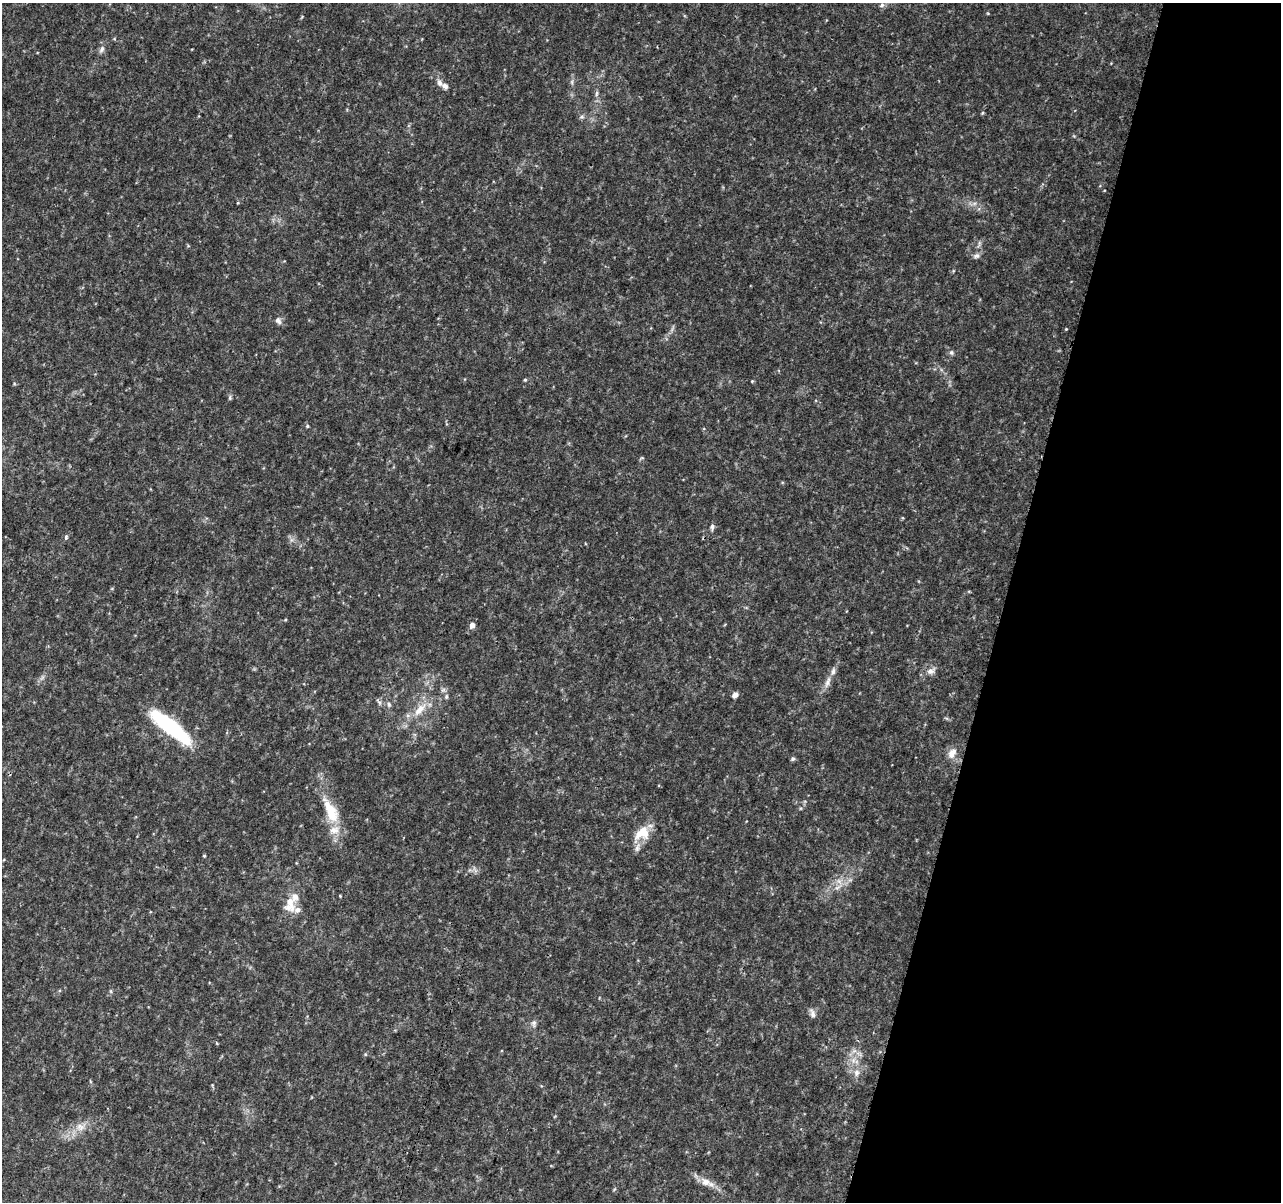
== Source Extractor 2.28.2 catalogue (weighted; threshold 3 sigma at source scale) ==
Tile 8 of 4 x 4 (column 4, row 2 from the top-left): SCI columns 3844-5122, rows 2633-3832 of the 5138 x 5323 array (HDU 1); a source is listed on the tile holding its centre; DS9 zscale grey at full resolution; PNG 1283 x 1204 px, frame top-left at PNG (2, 3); no overlay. Shown black and unused: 22% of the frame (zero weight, under 3 of 4 exposures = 1% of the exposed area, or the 3 px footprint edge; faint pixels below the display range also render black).
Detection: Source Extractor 2.28.2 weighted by HDU 2 'WHT'; one run over the whole footprint, this tile lists its part. Background 0.0536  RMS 0.0045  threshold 0.0204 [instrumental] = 3 sigma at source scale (4.5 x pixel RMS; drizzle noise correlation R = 1.50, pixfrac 1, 0.0396/0.0396 arcsec/px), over >= 5 px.
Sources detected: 45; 6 inside a brighter listed object's ellipse — not listed separately; the other 39 listed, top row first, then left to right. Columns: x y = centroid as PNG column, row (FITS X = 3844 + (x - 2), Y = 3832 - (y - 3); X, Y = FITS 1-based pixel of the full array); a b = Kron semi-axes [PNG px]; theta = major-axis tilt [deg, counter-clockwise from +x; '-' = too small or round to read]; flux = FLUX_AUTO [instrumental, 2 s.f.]
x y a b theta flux
882 5 7 5 19 1.3
102 49 10 6 67 1.6
440 83 11 7 -63 2
597 93 8 3 71 0.78
982 113 6 3 70 0.5
581 117 7 4 0 0.81
976 256 10 6 23 1.3
278 321 11 7 -49 1.6
1066 329 3 3 - 0.34
951 352 6 5 - 0.87
525 380 4 4 - 0.52
752 381 4 4 - 0.4
230 398 7 5 84 0.71
307 426 4 4 - 0.58
712 527 8 5 85 1.1
66 537 5 4 - 1.2
285 620 4 3 - 0.39
472 625 6 5 - 2.2
931 671 12 7 10 2.3
827 682 18 5 68 2.9
735 695 6 5 - 1.9
446 696 7 4 71 0.79
389 704 7 5 -69 0.95
420 710 23 9 48 6.9
170 727 50 13 -39 40
952 754 13 11 83 3.6
793 759 6 5 - 0.76
331 811 35 15 -64 14
642 833 22 15 34 9.1
204 856 4 3 - 0.45
837 888 7 4 19 1
340 896 3 3 - 0.33
290 902 21 10 -61 5.8
111 991 6 4 73 0.62
812 1013 12 6 -74 1.7
534 1023 7 7 - 1.3
857 1073 10 7 67 2.3
80 1127 11 9 -40 3.2
705 1182 16 10 -19 4.2